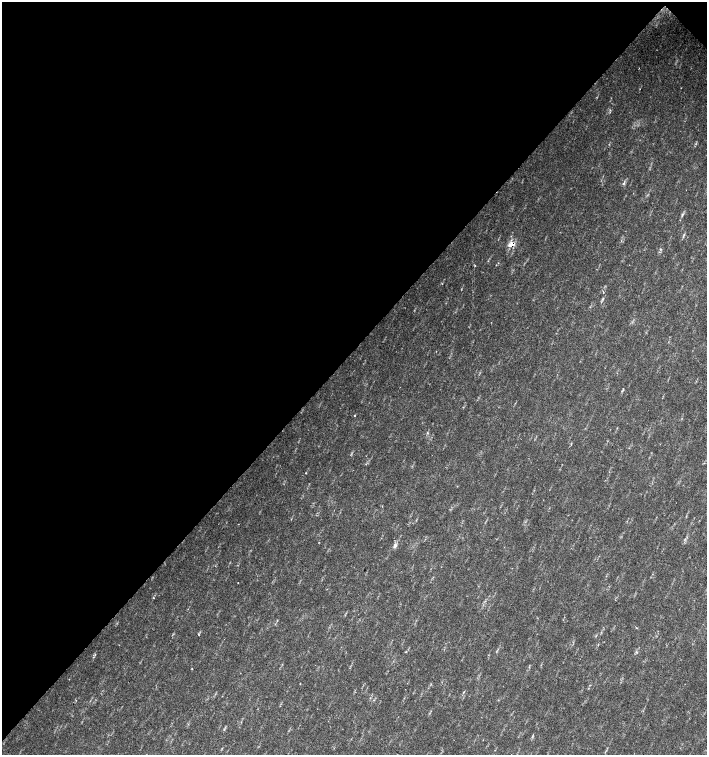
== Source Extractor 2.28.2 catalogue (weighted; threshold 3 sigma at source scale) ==
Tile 2 of 4 x 4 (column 2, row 1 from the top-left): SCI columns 1635-3043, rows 4518-6023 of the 6023 x 6029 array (HDU 1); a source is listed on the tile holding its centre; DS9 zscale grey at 2 x 2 block average (1 PNG px = mean of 2 x 2 image px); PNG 709 x 757 px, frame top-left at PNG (2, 2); no overlay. Shown black and unused: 47% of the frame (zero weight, under 2 of 3 exposures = <1% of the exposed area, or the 3 px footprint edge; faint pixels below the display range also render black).
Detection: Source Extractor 2.28.2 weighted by HDU 2 'WHT'; one run over the whole footprint, this tile lists its part. Background 0.0334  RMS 0.0041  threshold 0.0185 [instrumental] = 3 sigma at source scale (4.5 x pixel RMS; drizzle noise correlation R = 1.50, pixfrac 1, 0.0396/0.0396 arcsec/px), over >= 5 px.
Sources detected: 18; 1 cosmic-ray / hot-pixel residue — not listed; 1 inside a brighter listed object's ellipse — not listed separately; the other 16 listed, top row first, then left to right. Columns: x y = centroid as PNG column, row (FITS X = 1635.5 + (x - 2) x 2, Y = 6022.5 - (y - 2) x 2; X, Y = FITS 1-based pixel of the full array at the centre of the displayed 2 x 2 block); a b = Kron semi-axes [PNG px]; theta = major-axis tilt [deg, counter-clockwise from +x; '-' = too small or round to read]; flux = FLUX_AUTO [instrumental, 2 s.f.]
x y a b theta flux
623 183 4 3 - 1.4
684 235 4 2 - 0.96
511 245 7 4 -19 4.5
660 249 3 3 - 0.79
475 265 3 2 - 0.9
603 299 4 2 - 1
623 389 4 2 - 1.1
355 416 2 2 - 0.74
306 473 3 2 - 0.43
395 545 6 4 73 2.9
637 628 2 2 - 0.48
198 634 3 2 - 0.59
636 652 3 2 - 0.76
192 669 2 2 - 0.58
464 692 4 2 - 0.69
224 729 3 2 - 0.68
Overlapping masked pixels (flux is a lower limit): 1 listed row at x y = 511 245
Diffuse or blended objects may show on this block-average render without a row.